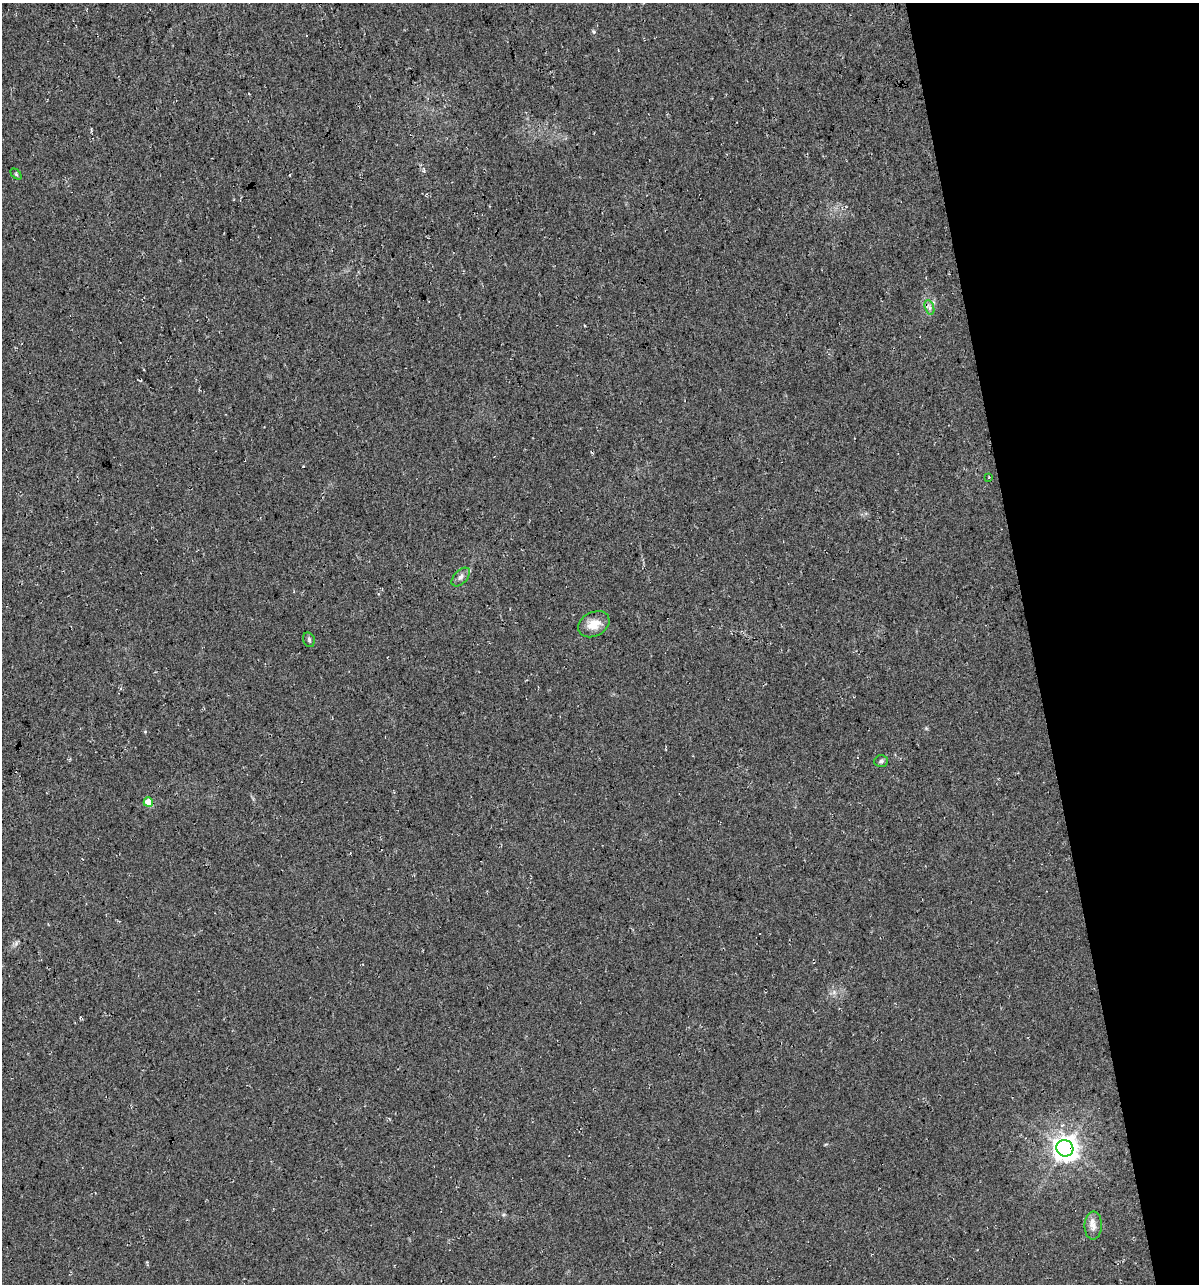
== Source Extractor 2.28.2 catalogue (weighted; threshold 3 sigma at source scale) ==
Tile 12 of 4 x 4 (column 4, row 3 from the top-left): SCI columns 3636-4832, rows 1283-2564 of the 4927 x 5129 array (HDU 1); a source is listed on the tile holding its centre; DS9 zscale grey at full resolution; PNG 1201 x 1286 px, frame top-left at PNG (2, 3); each listed source drawn as its Kron ellipse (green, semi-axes under 4 px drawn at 4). Shown black and unused: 14% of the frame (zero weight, under 3 of 4 exposures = <1% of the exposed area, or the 3 px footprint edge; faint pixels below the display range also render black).
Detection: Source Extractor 2.28.2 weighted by HDU 2 'WHT'; one run over the whole footprint, this tile lists its part. Background 0.0217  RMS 0.008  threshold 0.0359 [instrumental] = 3 sigma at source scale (4.5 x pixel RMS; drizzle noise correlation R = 1.50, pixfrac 1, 0.0396/0.0396 arcsec/px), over >= 5 px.
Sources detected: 10; all 10 listed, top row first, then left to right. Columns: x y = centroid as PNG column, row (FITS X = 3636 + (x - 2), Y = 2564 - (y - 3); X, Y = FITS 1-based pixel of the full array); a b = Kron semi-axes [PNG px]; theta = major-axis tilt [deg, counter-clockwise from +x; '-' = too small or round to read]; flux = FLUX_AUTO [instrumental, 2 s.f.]
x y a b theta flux
16 174 6 4 -46 0.96
929 307 7 4 -71 2.1
989 477 4 2 - 0.57
461 577 11 6 46 3.1
594 624 17 12 28 11
309 640 7 5 -75 1.5
881 761 7 5 3 1.5
148 802 5 4 - 16
1065 1148 8 8 - 830
1093 1225 14 9 89 5.1
Overlapping masked pixels (flux is a lower limit): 1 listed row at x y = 1065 1148